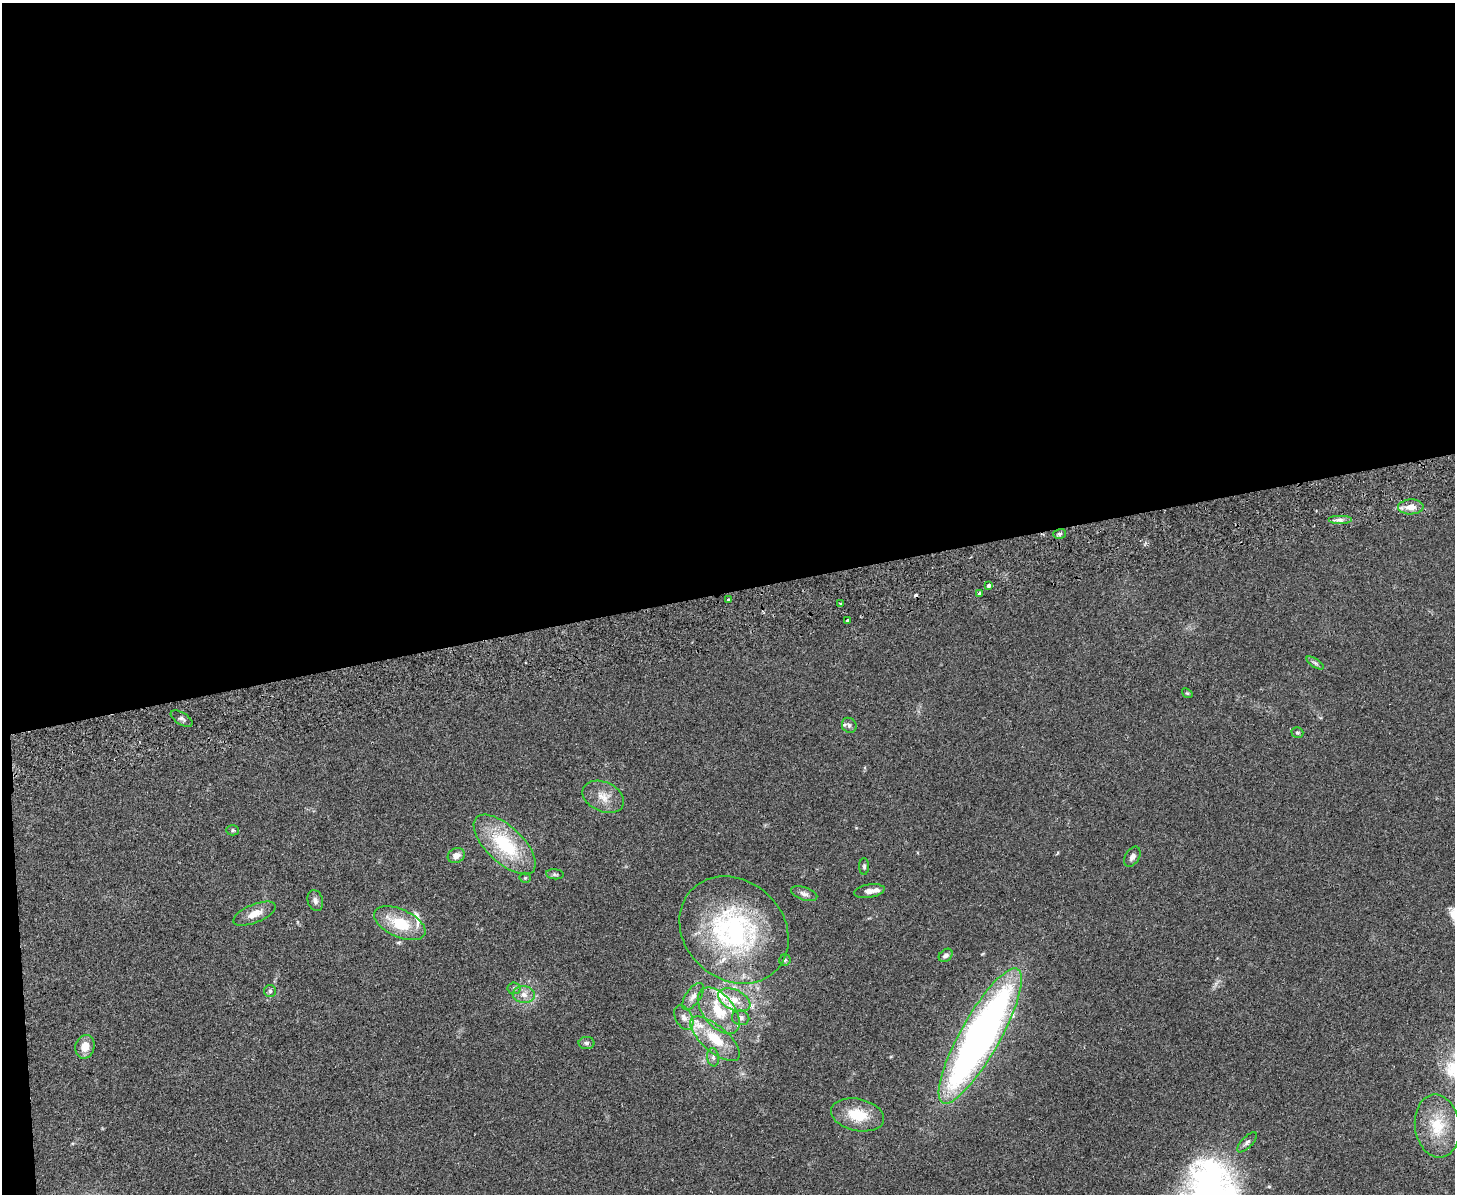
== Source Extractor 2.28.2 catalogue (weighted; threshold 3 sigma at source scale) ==
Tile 1 of 3 x 4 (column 1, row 1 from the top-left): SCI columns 259-1711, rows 3631-4822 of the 4766 x 4878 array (HDU 1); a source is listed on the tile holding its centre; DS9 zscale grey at full resolution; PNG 1457 x 1196 px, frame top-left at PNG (2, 3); each listed source drawn as its Kron ellipse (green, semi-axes under 4 px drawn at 4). Shown black and unused: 50% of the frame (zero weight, under 2 of 3 exposures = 3% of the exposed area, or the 3 px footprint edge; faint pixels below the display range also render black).
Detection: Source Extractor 2.28.2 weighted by HDU 2 'WHT'; one run over the whole footprint, this tile lists its part. Background 0.0672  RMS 0.0079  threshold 0.0354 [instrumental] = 3 sigma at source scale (4.5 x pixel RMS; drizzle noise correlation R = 1.50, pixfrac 1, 0.05/0.05 arcsec/px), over >= 5 px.
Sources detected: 51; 1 cosmic-ray / hot-pixel residue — neither listed nor drawn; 5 inside a brighter listed object's ellipse — not listed separately; the other 45 listed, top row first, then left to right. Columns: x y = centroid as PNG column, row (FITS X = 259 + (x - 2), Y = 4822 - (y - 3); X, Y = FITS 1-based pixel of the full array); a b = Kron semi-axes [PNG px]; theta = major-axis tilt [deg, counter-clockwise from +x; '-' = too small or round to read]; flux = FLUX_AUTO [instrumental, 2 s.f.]
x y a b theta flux
1411 507 13 7 2 7.8
1340 520 12 4 0 2.8
1059 534 6 5 - 1.7
988 586 4 3 - 6.2
979 593 4 3 - 1.6
729 600 3 3 - 2.1
840 604 3 3 - 1.2
847 620 4 3 - 1.5
1315 663 10 4 -32 1.8
1187 693 6 4 -41 0.93
182 719 12 6 -31 2.4
849 725 8 7 - 2.2
1297 733 6 5 - 1.2
603 797 22 14 -24 11
233 830 6 5 - 1.3
505 844 39 18 -43 54
456 856 9 7 28 5.5
1132 857 11 7 59 3.5
864 867 8 5 -90 1.6
555 874 9 5 -5 1.6
525 878 5 5 - 1.1
869 891 15 6 9 4.2
804 894 14 6 -18 3.2
315 900 10 7 -74 3.4
254 914 23 9 22 9.1
400 923 27 14 -24 28
734 930 58 49 -42 140
946 955 7 5 41 2.6
785 960 6 5 - 1.3
514 988 6 6 - 1.7
270 991 6 6 - 1.5
524 995 11 8 -6 5.7
693 996 16 7 55 4.5
734 1000 17 10 -25 10
719 1011 27 15 -51 25
684 1018 13 8 -61 4.6
741 1018 9 7 -12 3
980 1036 77 20 61 440
715 1039 31 13 -40 25
587 1043 8 6 -1 1.9
85 1047 12 9 77 9
713 1057 9 6 -81 2.6
858 1115 27 16 -12 22
1437 1126 31 22 -82 28
1247 1142 13 5 46 2.5